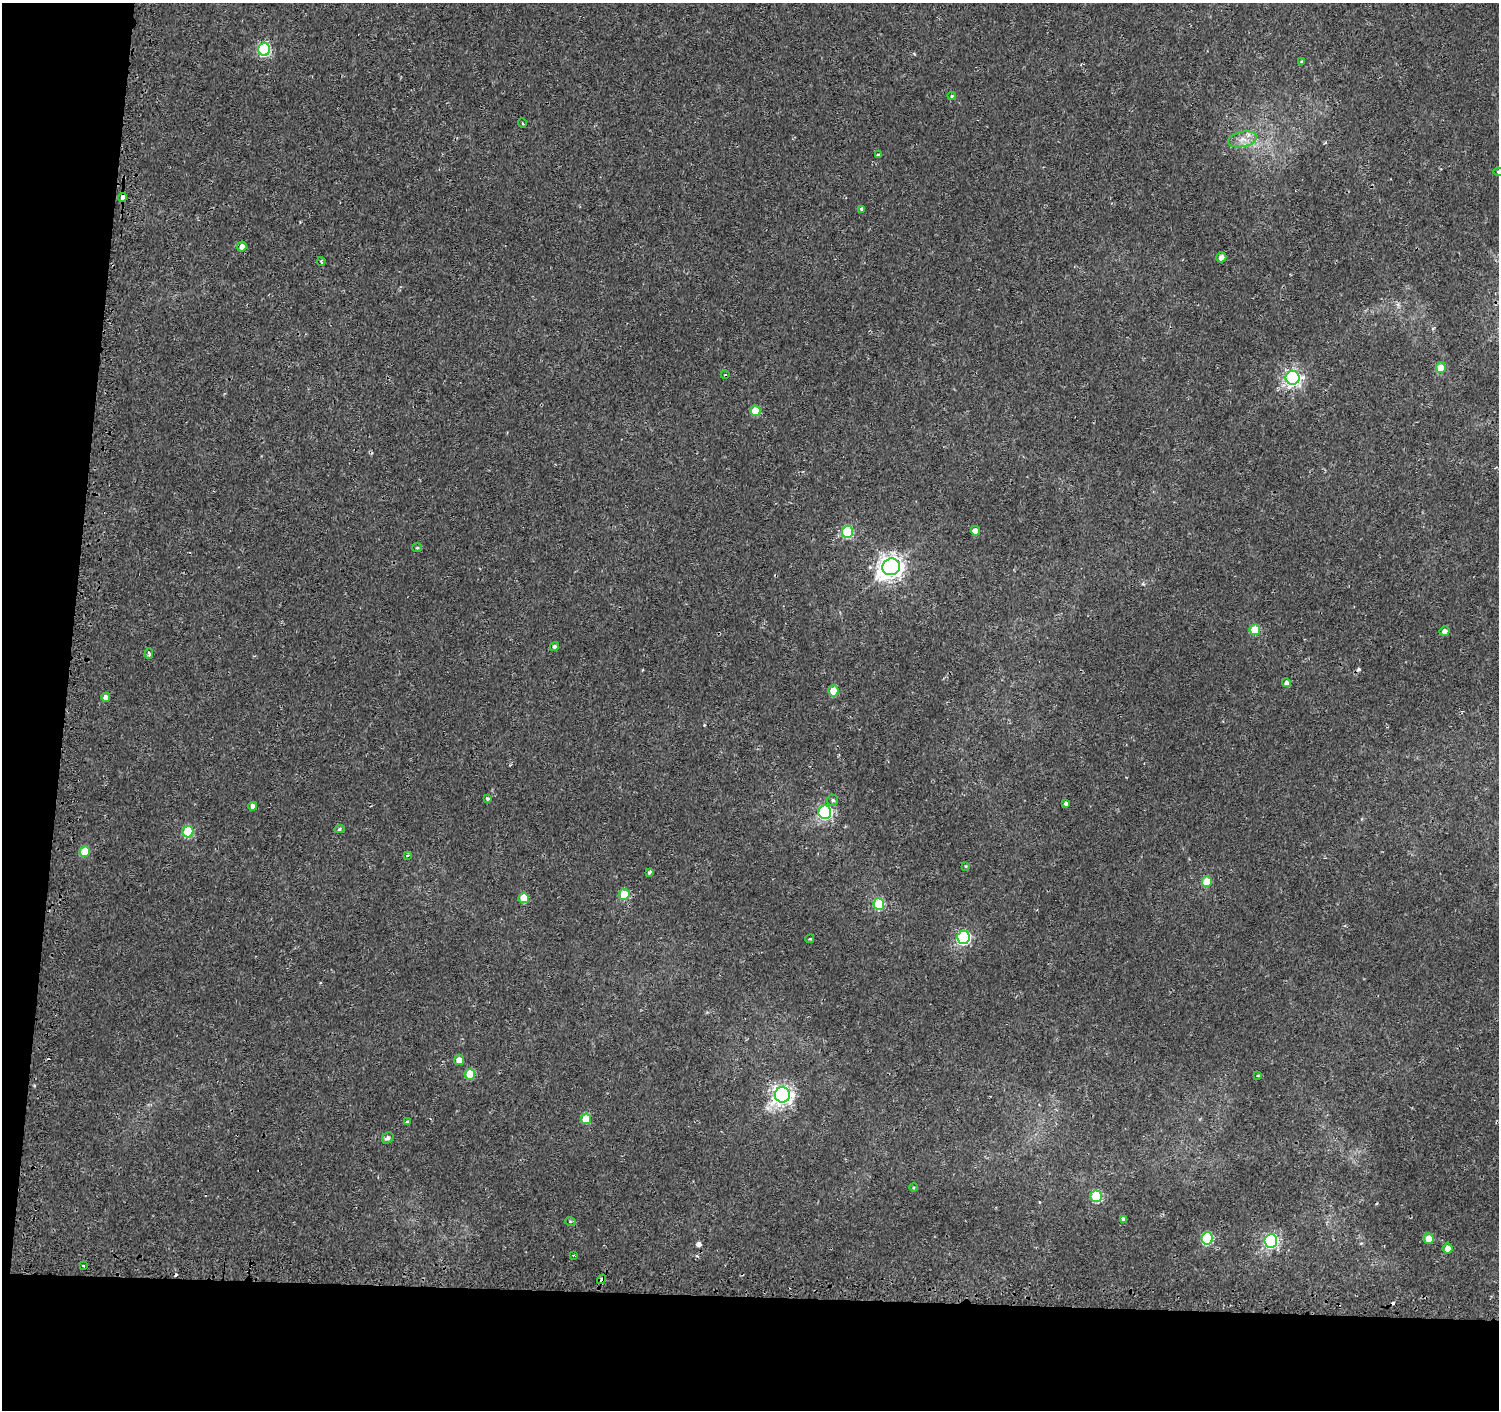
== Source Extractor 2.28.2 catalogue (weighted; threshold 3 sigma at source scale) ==
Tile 7 of 3 x 3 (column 1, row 3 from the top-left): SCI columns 24-1520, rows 256-1663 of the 4549 x 4788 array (HDU 1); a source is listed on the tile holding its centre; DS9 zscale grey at full resolution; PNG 1501 x 1412 px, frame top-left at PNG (2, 3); each listed source drawn as its Kron ellipse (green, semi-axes under 4 px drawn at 4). Shown black and unused: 12% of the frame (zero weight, under 2 of 3 exposures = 3% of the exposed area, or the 3 px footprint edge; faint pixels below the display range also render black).
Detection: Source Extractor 2.28.2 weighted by HDU 2 'WHT'; one run over the whole footprint, this tile lists its part. Background 0.00251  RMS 0.0027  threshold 0.0121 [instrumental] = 3 sigma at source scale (4.5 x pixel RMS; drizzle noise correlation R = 1.50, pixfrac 1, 0.0396/0.0396 arcsec/px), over >= 5 px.
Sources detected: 68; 6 cosmic-ray / hot-pixel residue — neither listed nor drawn; the other 62 listed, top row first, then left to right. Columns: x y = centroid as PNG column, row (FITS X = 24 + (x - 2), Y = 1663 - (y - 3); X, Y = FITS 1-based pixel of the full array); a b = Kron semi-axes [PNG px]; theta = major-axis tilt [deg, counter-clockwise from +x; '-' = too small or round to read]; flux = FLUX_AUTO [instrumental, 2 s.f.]
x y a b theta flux
264 49 6 6 - 34
1302 62 3 3 - 0.4
952 96 4 3 - 0.32
522 123 5 3 - 0.26
1242 139 15 7 12 2.3
878 155 4 3 - 0.54
1498 172 5 4 - 0.41
122 197 4 3 - 4
862 209 4 3 - 1.8
242 247 5 4 - 1.6
1221 257 5 5 - 1.3
321 261 4 3 - 0.4
1441 368 5 5 - 5.2
725 375 4 3 - 0.23
1293 378 7 7 - 85
755 411 5 5 - 6
975 531 5 4 - 2.2
847 532 6 5 - 20
417 548 5 4 - 0.34
891 567 9 8 - 220
1255 630 5 5 - 8.5
1445 631 5 4 - 1.3
554 646 5 4 - 0.68
149 654 5 3 - 0.59
1287 683 5 4 - 0.96
833 691 5 5 - 4.5
106 697 4 4 - 1.3
488 798 4 3 - 0.63
833 800 6 5 - 0.51
1066 804 4 4 - 3.4
253 806 4 4 - 1.7
825 812 7 6 - 49
339 829 5 4 - 0.44
188 831 6 5 - 16
85 851 5 5 - 6.9
407 855 4 3 - 0.39
966 866 4 3 - 0.27
649 872 4 3 - 0.6
1207 882 5 5 - 8.1
624 894 5 5 - 8.4
524 898 5 5 - 8
879 904 6 5 - 15
963 937 6 6 - 45
810 939 4 3 - 0.36
459 1060 5 5 - 2.3
470 1074 5 5 - 9.4
1258 1076 4 3 - 0.24
782 1095 7 7 - 140
586 1119 5 5 - 6.6
407 1122 4 3 - 0.54
388 1138 6 5 - 0.91
913 1187 4 3 - 0.26
1096 1196 6 5 - 18
1124 1219 4 4 - 0.89
570 1221 5 3 - 0.26
1207 1238 6 5 - 21
1429 1239 5 5 - 2.7
1271 1241 6 6 - 54
1448 1249 5 5 - 2.3
573 1255 3 3 - 0.24
83 1266 3 3 - 0.57
602 1279 5 4 - 1.5
Overlapping masked pixels (flux is a lower limit): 2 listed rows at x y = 122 197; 602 1279
Isophote crosses this tile's border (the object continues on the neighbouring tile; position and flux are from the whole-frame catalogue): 1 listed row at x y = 1498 172